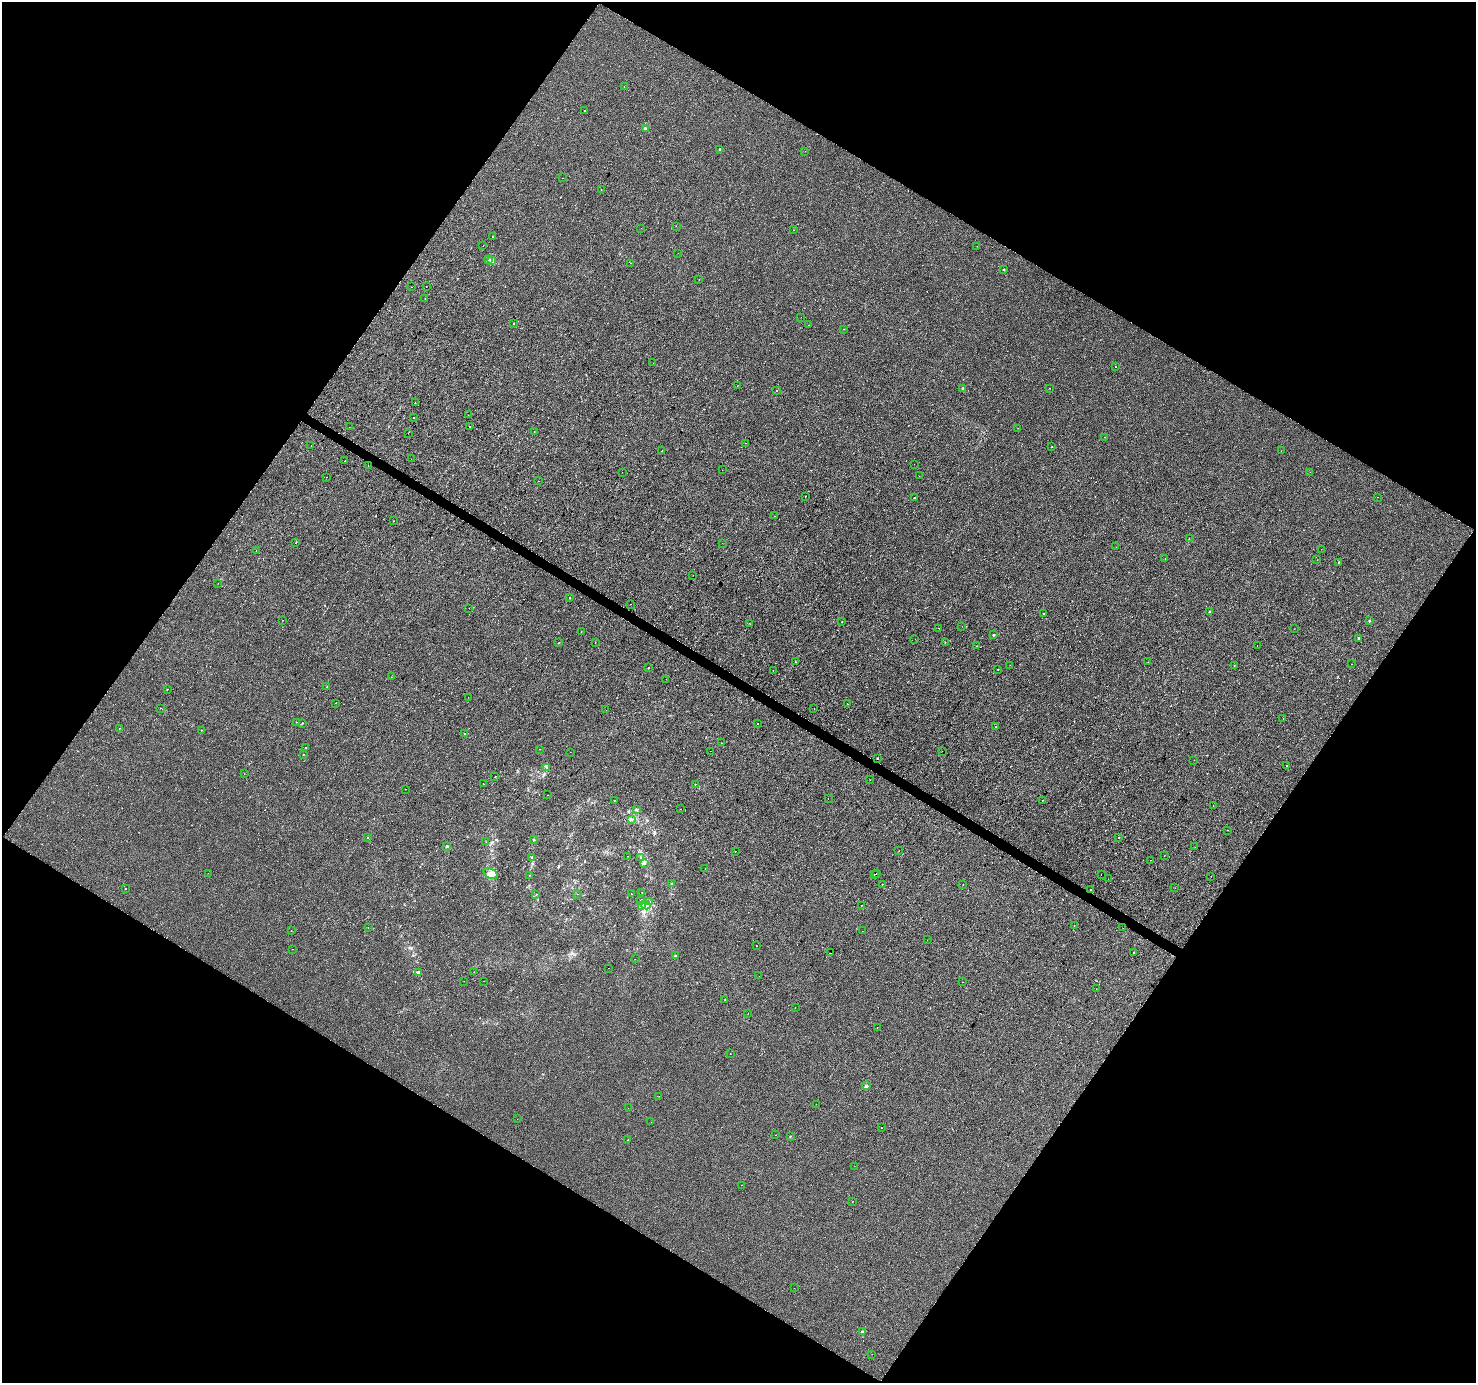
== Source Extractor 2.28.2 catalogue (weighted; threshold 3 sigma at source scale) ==
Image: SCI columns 1-5895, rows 188-5711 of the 5901 x 5965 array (HDU 1 of 3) = the unmasked area's bounding box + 8 px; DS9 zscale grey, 4 x 4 block average (1 PNG px = mean of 4 x 4 image px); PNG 1478 x 1385 px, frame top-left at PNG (2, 2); each listed source drawn as its Kron ellipse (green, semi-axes under 4 px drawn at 4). Shown black and unused: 49% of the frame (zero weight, under 2 of 3 exposures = <1% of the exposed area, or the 3 px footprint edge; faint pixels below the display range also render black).
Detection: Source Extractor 2.28.2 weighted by HDU 2 'WHT'. Background 0.00173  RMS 0.0043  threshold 0.0194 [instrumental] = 3 sigma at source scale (4.5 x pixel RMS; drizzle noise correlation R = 1.50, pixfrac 1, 0.0396/0.0396 arcsec/px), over >= 5 px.
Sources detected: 244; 17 cosmic-ray / hot-pixel residue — neither listed nor drawn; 2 coinciding with a brighter row at this scale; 1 inside a brighter listed object's ellipse — not listed separately; the other 224 listed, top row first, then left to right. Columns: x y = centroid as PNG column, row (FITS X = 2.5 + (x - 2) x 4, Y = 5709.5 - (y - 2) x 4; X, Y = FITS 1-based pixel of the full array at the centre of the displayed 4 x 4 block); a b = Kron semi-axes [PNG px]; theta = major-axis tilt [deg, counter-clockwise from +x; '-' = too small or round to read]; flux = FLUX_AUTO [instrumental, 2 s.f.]
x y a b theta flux
624 87 2 2 - 2.3
585 111 2 2 - 0.95
645 128 2 2 - 14
719 149 2 2 - 4.4
805 151 2 2 - 0.63
563 178 2 2 - 0.74
601 189 2 2 - 0.57
676 226 2 2 - 2.1
641 228 2 2 - 0.41
793 230 2 2 - 0.43
492 236 2 2 - 1.1
483 246 2 2 - 0.4
977 246 2 2 - 2.2
678 253 2 2 - 1.6
488 260 2 2 - 1.8
491 260 2 2 - 34
630 263 2 2 - 0.37
1004 270 2 2 - 3.7
699 279 2 2 - 0.69
426 286 2 2 - 0.95
411 287 2 2 - 0.93
425 298 2 2 - 0.91
801 317 2 2 - 0.33
514 324 2 2 - 1
808 325 2 2 - 0.52
844 329 2 2 - 0.73
653 363 2 2 - 0.77
1115 367 2 2 - 2.1
737 386 2 2 - 0.65
962 388 2 2 - 5
1050 388 2 2 - 2.1
776 391 2 2 - 2.4
415 403 2 2 - 0.76
468 415 2 2 - 1.2
414 418 2 2 - 5.9
469 426 2 2 - 1.2
349 427 2 2 - 0.65
1018 428 2 2 - 0.58
534 431 2 2 - 0.78
408 433 2 2 - 0.32
1105 437 2 2 - 1.3
745 443 2 2 - 2.7
311 446 2 2 - 1.4
1052 447 2 2 - 1
662 451 2 2 - 0.45
1281 451 2 2 - 0.48
411 459 2 2 - 1.9
345 461 2 2 - 3.7
914 464 2 2 - 4
368 465 2 2 - 3.2
722 470 2 2 - 0.73
622 472 2 2 - 0.54
1310 472 2 2 - 0.45
919 476 2 2 - 1
326 477 2 2 - 0.5
538 481 2 2 - 1
806 496 2 2 - 1.1
1377 497 2 2 - 0.43
914 498 2 2 - 2.5
774 516 2 2 - 0.42
393 521 2 2 - 1
1189 539 2 2 - 1.1
296 542 2 2 - 1.3
722 543 2 2 - 0.39
1116 547 2 2 - 0.38
1321 549 2 2 - 2.3
256 551 2 2 - 0.61
1165 558 2 2 - 0.88
1317 560 2 2 - 0.52
1339 562 2 2 - 2
693 575 2 2 - 0.36
218 583 2 2 - 1.1
570 598 2 2 - 2.1
631 604 2 2 - 0.46
469 608 2 2 - 2.1
1210 611 2 2 - 7.2
1044 613 2 2 - 1.3
283 620 2 2 - 0.36
1369 621 2 2 - 4.6
842 622 2 2 - 1.9
749 623 2 2 - 0.37
962 626 2 2 - 2.6
939 628 2 2 - 0.43
1294 629 2 2 - 0.43
581 632 2 2 - 0.68
993 635 2 2 - 7.2
1359 638 2 2 - 6
915 639 2 2 - 0.44
595 642 2 2 - 0.93
559 643 2 2 - 0.81
945 643 2 2 - 2.3
1257 645 2 2 - 0.95
977 646 2 2 - 2
795 662 2 2 - 3.2
1148 662 2 2 - 0.5
1351 664 2 2 - 0.4
1010 665 2 2 - 0.44
1234 666 2 2 - 0.73
648 667 2 2 - 0.72
998 669 2 2 - 1.3
773 670 2 2 - 0.7
391 677 2 2 - 0.77
666 679 2 2 - 0.74
327 687 2 2 - 1.5
167 689 2 2 - 1.1
468 697 2 2 - 0.67
336 703 2 2 - 0.46
847 704 2 2 - 6.4
160 708 2 2 - 0.67
814 708 2 2 - 3.9
606 710 2 2 - 0.35
1283 718 2 2 - 0.58
297 722 2 2 - 0.58
302 723 2 2 - 2.8
758 724 2 2 - 0.75
996 726 2 2 - 0.91
119 729 2 2 - 0.84
201 730 2 2 - 1.3
465 733 2 2 - 2.1
721 743 2 2 - 3.1
306 748 2 2 - 2.9
539 749 2 2 - 0.37
710 751 2 2 - 0.48
942 751 2 2 - 0.56
570 752 2 2 - 0.45
303 754 2 2 - 0.84
878 758 2 2 - 5.3
1194 760 2 2 - 1.3
1286 766 2 2 - 1.7
546 767 3 2 - 2.1
244 774 2 2 - 0.4
495 777 2 2 - 3
870 780 2 2 - 0.99
483 784 2 2 - 0.98
695 784 2 2 - 1.1
405 789 2 2 - 0.53
548 795 2 2 - 1.2
828 798 2 2 - 0.82
614 800 2 2 - 1
1043 800 2 2 - 0.46
1213 805 2 2 - 0.56
637 809 2 2 - 1.8
681 809 2 2 - 1.8
632 819 2 2 - 0.96
1228 830 2 2 - 1.7
368 837 2 2 - 1.6
1118 838 2 2 - 1.1
533 840 2 2 - 0.87
486 842 2 2 - 0.58
447 846 2 2 - 17
1195 847 2 2 - 1.7
735 851 2 2 - 1.4
899 851 2 2 - 0.4
628 856 2 2 - 1.7
1164 856 2 2 - 0.46
532 857 2 2 - 1.9
641 858 2 2 - 1.1
1151 860 2 2 - 1.1
644 863 2 2 - 1.2
705 869 2 2 - 0.86
208 873 2 2 - 0.51
876 873 2 2 - 3.1
491 874 7 5 -28 19
874 874 2 2 - 2.2
530 875 2 2 - 0.65
1101 875 2 2 - 2.9
1211 876 2 2 - 1.9
1108 879 2 2 - 2.3
672 883 2 2 - 2
882 884 2 2 - 0.64
963 885 2 2 - 0.5
125 888 2 2 - 0.95
1175 888 2 2 - 1
1090 889 2 2 - 9.1
642 892 2 2 - 1.2
536 894 2 2 - 0.83
578 894 2 2 - 0.51
631 894 2 2 - 0.79
641 901 3 3 - 5.7
650 902 2 2 - 0.87
646 905 5 3 - 7.1
862 905 2 2 - 0.59
641 906 4 3 - 5
1074 926 2 2 - 0.68
368 927 2 2 - 2.3
1123 928 2 2 - 0.29
291 931 2 2 - 0.45
862 931 2 2 - 0.34
927 940 2 2 - 0.38
756 946 2 2 - 11
293 949 2 2 - 2.3
1133 952 2 2 - 3.6
831 953 2 2 - 2.7
675 956 2 2 - 2.7
635 959 2 2 - 0.43
608 968 2 2 - 0.5
419 972 4 2 - 2.6
474 972 2 2 - 1.7
759 976 2 2 - 1
464 981 2 2 - 0.42
484 981 2 2 - 0.62
962 982 2 2 - 0.58
1096 989 2 2 - 0.62
725 1000 2 2 - 0.78
795 1008 2 2 - 0.45
748 1013 2 2 - 1.1
877 1027 2 2 - 0.76
730 1054 2 2 - 1.1
866 1086 2 2 - 22
659 1096 2 2 - 0.68
816 1104 2 2 - 0.42
628 1108 2 2 - 1.4
517 1119 2 2 - 1.1
651 1122 2 2 - 0.47
881 1128 2 2 - 0.74
776 1135 2 2 - 0.91
790 1136 2 2 - 3.4
628 1140 2 2 - 2.1
854 1166 2 2 - 0.45
741 1185 2 2 - 0.59
852 1202 2 2 - 0.5
794 1288 2 2 - 1.5
863 1332 2 2 - 20
872 1354 2 2 - 1.3
Diffuse or blended objects may show on this block-average render without a row.